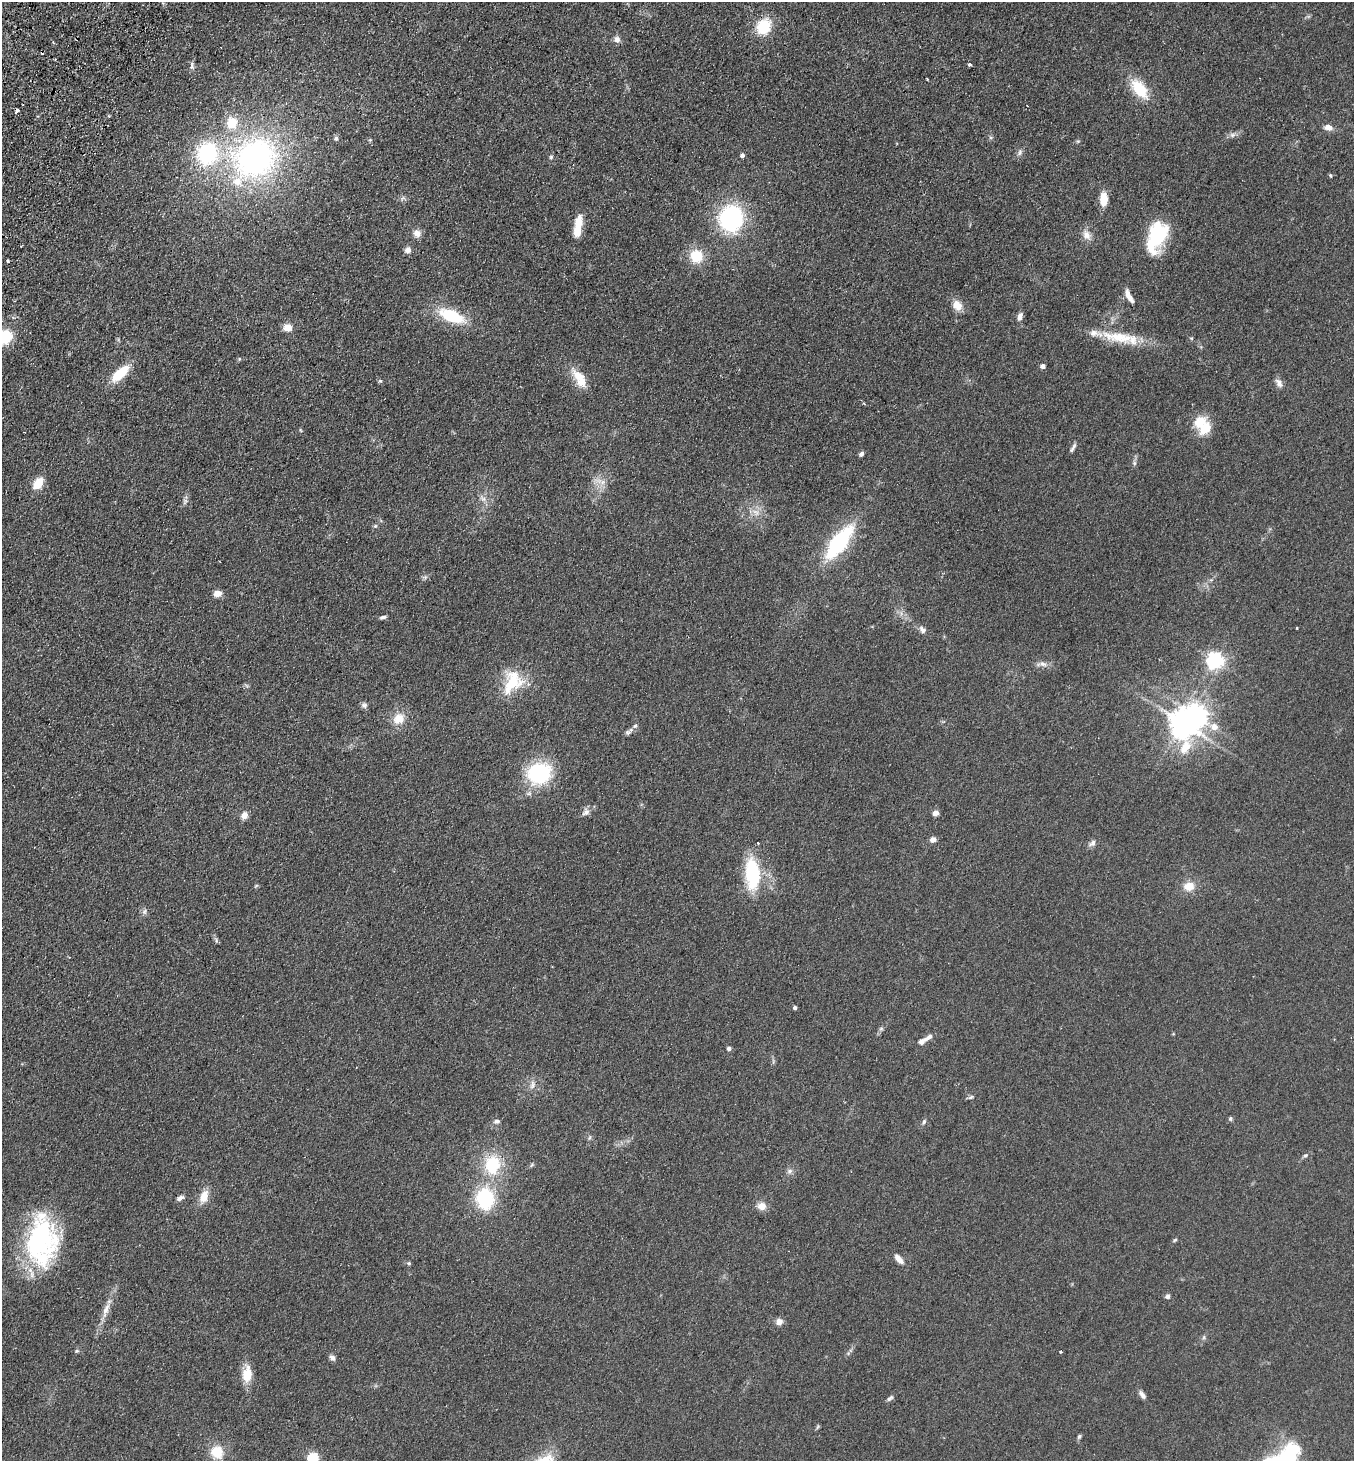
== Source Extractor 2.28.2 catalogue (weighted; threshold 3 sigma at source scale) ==
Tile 11 of 4 x 4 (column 3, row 3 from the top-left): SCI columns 2904-4255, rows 1494-2952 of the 5946 x 5905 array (HDU 1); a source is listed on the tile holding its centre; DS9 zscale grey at full resolution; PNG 1356 x 1463 px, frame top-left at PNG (2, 2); no overlay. Shown black and unused: <1% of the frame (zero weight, under 2 of 3 exposures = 3% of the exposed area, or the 3 px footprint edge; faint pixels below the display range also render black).
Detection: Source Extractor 2.28.2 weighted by HDU 2 'WHT'; one run over the whole footprint, this tile lists its part. Background 0.0927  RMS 0.0099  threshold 0.0445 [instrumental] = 3 sigma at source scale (4.5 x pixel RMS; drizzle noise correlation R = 1.50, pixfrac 1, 0.05/0.05 arcsec/px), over >= 5 px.
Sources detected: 123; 2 inside a brighter object's white glare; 3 cosmic-ray / hot-pixel residue — not listed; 7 inside a brighter listed object's ellipse — not listed separately; the other 111 listed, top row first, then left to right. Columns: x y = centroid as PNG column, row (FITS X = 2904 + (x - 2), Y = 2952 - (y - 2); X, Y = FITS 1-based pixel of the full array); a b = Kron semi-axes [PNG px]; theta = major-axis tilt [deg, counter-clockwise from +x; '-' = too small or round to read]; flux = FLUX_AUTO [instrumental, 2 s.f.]
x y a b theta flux
764 27 16 13 60 34
617 39 9 8 - 4.2
53 42 5 3 - 1.1
55 59 2 2 - 0.88
969 64 3 3 - 2.4
192 66 11 5 -84 2.9
1139 89 22 12 -51 33
1328 127 8 6 -7 6.9
1232 135 9 6 15 3.3
991 137 6 4 18 1.3
336 138 6 6 - 2.6
1020 152 10 6 61 3
742 155 4 4 - 3.6
551 157 5 5 - 1.5
255 158 56 47 21 280
1330 176 5 4 - 1.3
403 198 7 4 35 2
1104 199 12 7 89 19
731 218 24 21 60 140
579 222 18 10 75 14
417 233 10 9 - 5.9
1087 235 13 10 -61 7.6
1157 236 31 16 69 73
408 250 8 7 - 4.7
696 256 13 12 - 27
8 261 3 3 - 1.9
1129 296 18 6 -64 7.1
957 305 12 9 -58 11
451 316 24 11 -22 51
1020 316 9 6 74 4.4
288 327 9 8 - 9.9
5 337 14 12 25 36
1118 337 52 14 -10 36
239 359 5 4 - 1.1
1043 366 5 4 - 4.7
120 373 22 9 43 28
579 378 28 11 -58 19
380 381 5 4 - 1.3
1279 383 13 7 -61 4.7
864 403 4 3 - 0.98
1205 428 14 9 51 20
300 430 6 3 -70 0.93
1073 448 13 4 60 2.9
861 454 6 5 - 2.8
1134 463 6 5 - 1.9
600 481 22 6 -17 6.1
38 483 13 8 56 16
483 498 13 6 -40 4.5
185 501 10 5 71 2.9
756 512 12 8 -44 6.6
375 526 5 4 - 1.4
839 542 37 14 53 90
425 577 5 5 - 1.9
217 594 7 6 - 8.7
383 617 8 4 11 2.4
1297 628 3 2 - 0.89
923 630 9 7 -48 4.1
1215 660 6 6 - 340
1043 664 13 7 -11 4.8
512 682 35 24 65 39
364 705 8 7 - 2.8
399 719 14 11 36 15
1184 723 10 8 -73 1300
635 726 7 6 - 2.3
1214 727 7 7 - 8.5
628 732 8 6 22 2.7
539 773 20 17 21 91
586 812 11 8 47 5
935 813 6 5 - 5.1
244 815 8 7 - 6.9
933 840 7 6 - 4.5
1092 843 11 7 36 3.8
753 874 31 15 -86 67
256 886 6 3 37 1.1
1189 886 12 9 6 13
144 912 7 6 - 2.7
216 941 7 4 -90 1.4
795 1007 4 4 - 3
881 1028 6 4 1 1.5
928 1038 16 6 38 4.9
729 1048 4 4 - 3.2
532 1085 13 7 75 4.7
971 1097 8 4 35 1.7
1230 1119 6 5 - 1.7
497 1121 8 6 5 2.9
924 1122 8 5 64 1.9
590 1137 7 3 71 1.3
1305 1156 6 4 16 1.6
492 1165 20 16 79 43
789 1171 8 7 - 3.1
204 1196 14 9 67 13
180 1198 9 5 27 3.3
485 1199 17 13 -86 78
762 1206 11 10 - 7.7
40 1239 53 35 85 150
1175 1240 7 3 36 1.3
899 1259 13 6 -47 6.3
409 1263 5 5 - 1.5
1167 1296 6 6 - 2.5
106 1309 21 7 67 9.5
779 1322 7 7 - 6.3
1204 1337 6 4 71 1.5
77 1351 6 4 19 1.5
1061 1352 3 3 - 1.9
332 1358 9 6 -48 3.3
247 1374 20 11 86 17
1142 1395 12 6 -52 4
890 1398 10 5 38 2.3
1079 1436 7 5 51 1.7
217 1452 15 13 -56 21
313 1457 5 5 - 82
Isophote crosses this tile's border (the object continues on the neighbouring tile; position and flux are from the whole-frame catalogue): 2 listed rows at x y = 5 337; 313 1457